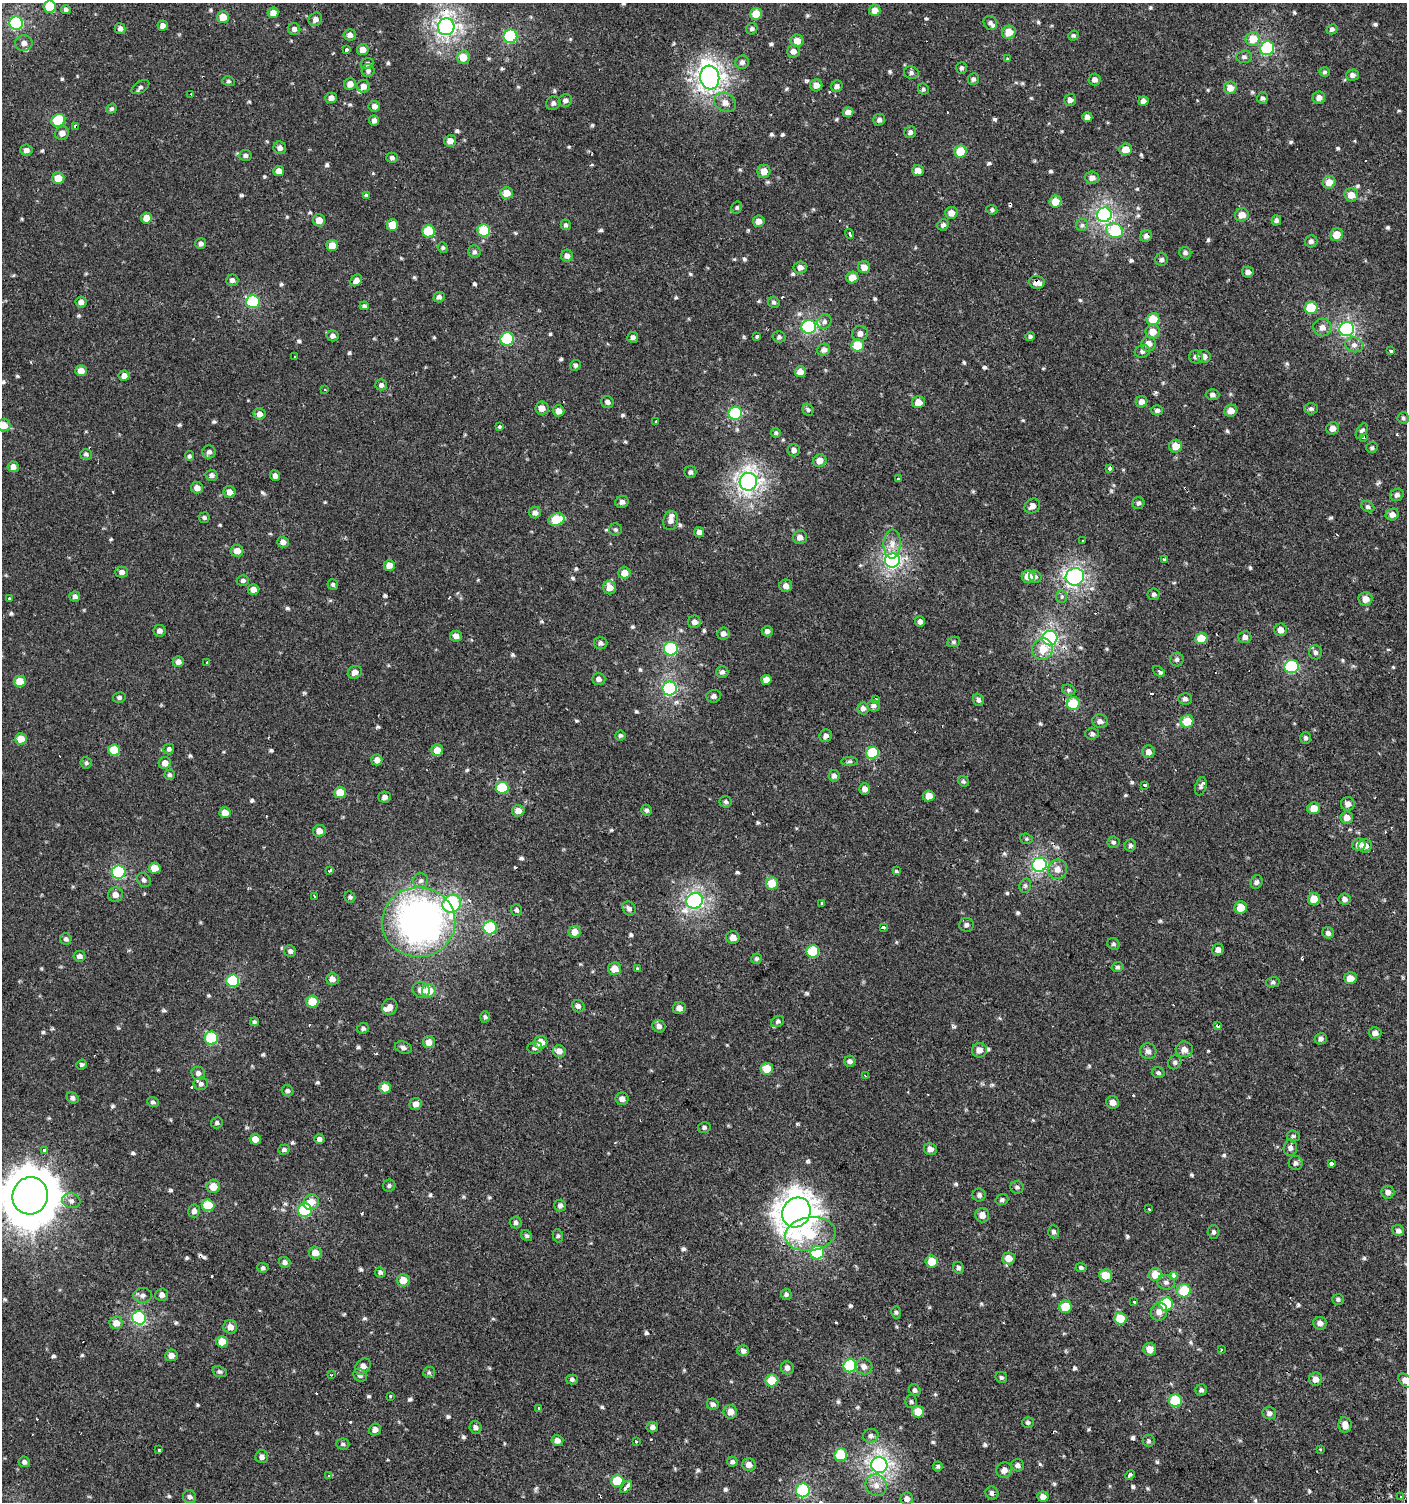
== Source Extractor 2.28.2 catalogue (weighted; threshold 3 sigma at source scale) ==
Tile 6 of 4 x 4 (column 2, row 2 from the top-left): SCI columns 1613-3017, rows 3009-4508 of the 6060 x 6037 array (HDU 1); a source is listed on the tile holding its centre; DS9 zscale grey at full resolution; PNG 1409 x 1504 px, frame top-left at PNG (2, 3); each listed source drawn as its Kron ellipse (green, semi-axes under 4 px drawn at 4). Shown black and unused: <1% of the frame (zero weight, under 2 of 3 exposures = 2% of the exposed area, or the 3 px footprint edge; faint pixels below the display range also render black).
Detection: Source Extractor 2.28.2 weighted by HDU 2 'WHT'; one run over the whole footprint, this tile lists its part. Background 0.00107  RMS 0.0038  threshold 0.017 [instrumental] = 3 sigma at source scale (4.5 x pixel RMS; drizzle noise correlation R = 1.50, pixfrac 1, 0.0396/0.0396 arcsec/px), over >= 5 px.
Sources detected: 706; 21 cosmic-ray / hot-pixel residue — neither listed nor drawn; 7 inside a brighter listed object's ellipse — not listed separately; of the other 678, all 500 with FLUX_AUTO >= 0.628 (the completeness limit of this list) listed and drawn (178 fainter detections not listed), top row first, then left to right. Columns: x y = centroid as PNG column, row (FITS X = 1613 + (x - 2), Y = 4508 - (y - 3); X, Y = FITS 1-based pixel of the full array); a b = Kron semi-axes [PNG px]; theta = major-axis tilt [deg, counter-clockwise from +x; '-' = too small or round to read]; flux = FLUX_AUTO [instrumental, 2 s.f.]
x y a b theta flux
50 6 6 6 - 13
66 10 5 4 - 0.86
875 10 6 5 - 2.9
273 13 5 5 - 2.9
756 14 6 5 - 7.4
223 17 6 6 - 5
315 19 7 6 - 1.7
16 23 7 6 - 52
990 23 7 6 - 1.1
163 26 5 5 - 1.6
446 27 8 8 - 160
120 28 5 5 - 1.2
294 29 6 6 - 1.1
752 29 6 5 - 0.77
1332 29 6 5 - 0.85
1009 32 7 6 - 5.8
350 35 6 6 - 1.7
510 36 7 6 - 38
1073 36 5 5 - 0.65
1253 39 7 7 - 7.1
797 41 6 6 - 3.8
24 43 8 8 - 2.2
1267 48 7 6 - 45
346 50 3 3 - 3.4
363 50 6 5 - 3.1
793 51 6 6 - 1.8
463 57 6 6 - 5.1
1244 57 8 6 7 1
1007 59 3 3 - 0.77
742 62 7 6 - 1.3
367 63 6 5 - 0.93
961 68 6 5 - 0.76
368 71 6 6 - 0.91
1324 72 5 4 - 0.66
911 73 7 6 - 0.95
1352 75 6 5 - 1.3
710 77 12 9 -83 210
973 79 6 5 - 0.95
1095 80 6 6 - 1.6
228 81 6 5 - 0.65
350 84 6 5 - 2.4
816 85 6 6 - 2.4
363 86 6 6 - 2.4
837 86 6 5 - 1.2
140 87 10 5 32 1
1230 88 6 6 - 3.9
923 89 6 5 - 0.72
191 94 3 2 - 1.2
331 98 6 5 - 2
1262 98 6 5 - 0.81
1319 98 6 6 - 1.8
565 100 7 6 - 1.1
1070 100 6 6 - 1.5
1143 101 5 4 - 1.8
725 102 11 9 -29 2.3
553 103 7 6 - 1.1
374 106 6 5 - 1.5
111 109 5 5 - 0.67
848 112 5 5 - 2.3
1087 117 5 5 - 1.6
58 120 7 6 - 18
374 120 5 5 - 1.3
879 120 6 5 - 1.2
75 126 4 3 - 6
910 132 6 6 - 1.2
62 133 7 6 - 2.4
450 141 6 5 - 2.3
280 148 6 6 - 1.5
1126 149 6 6 - 4.3
26 150 6 5 - 1.6
960 152 6 6 - 10
245 155 6 5 - 0.88
392 158 6 5 - 0.75
918 170 6 5 - 3
279 171 5 5 - 2.7
764 171 6 6 - 4.1
58 178 6 6 - 4.9
1092 178 7 6 - 1.8
1329 182 7 6 - 4.3
506 193 6 6 - 5.3
366 195 3 3 - 3.3
1351 195 7 6 - 4.1
1056 202 6 6 - 5.7
737 207 6 5 - 0.67
992 210 5 4 - 0.69
951 213 6 6 - 3.1
1104 215 7 7 - 97
1242 215 7 6 - 3.9
146 218 5 5 - 4.5
319 220 6 6 - 3.6
1276 220 5 5 - 0.89
759 221 6 5 - 2.4
392 225 6 5 - 5.7
566 225 5 5 - 0.65
943 225 6 5 - 1.3
1082 225 6 6 - 0.83
484 230 6 6 - 14
428 231 6 6 - 14
1115 231 8 7 - 21
850 234 5 3 - 0.98
1337 235 6 6 - 6.8
1146 236 6 5 - 1.4
1311 241 6 6 - 1.2
201 244 5 5 - 1.1
332 245 6 5 - 4.2
443 248 5 5 - 0.67
474 252 6 6 - 0.9
1185 253 6 5 - 0.93
567 256 6 6 - 1.5
1161 260 6 6 - 0.88
800 267 6 6 - 2.2
864 267 6 6 - 2.8
1248 272 6 5 - 1.6
852 278 6 5 - 4.5
232 280 6 5 - 1.2
356 280 6 5 - 1.6
1037 282 8 6 -6 3.4
439 297 5 5 - 0.95
253 301 7 6 - 32
81 302 5 5 - 1.7
774 302 6 5 - 0.83
364 306 5 3 - 0.65
1311 308 6 6 - 15
1153 319 6 6 - 7.9
824 322 7 6 - 1.2
809 327 7 7 - 55
1322 327 9 9 - 2.1
1347 329 7 7 - 68
1153 332 7 7 - 4.5
860 333 8 7 - 2.2
333 336 6 5 - 1.1
757 336 3 3 - 0.81
1030 336 5 4 - 0.68
633 337 5 5 - 1.1
779 337 6 5 - 0.84
507 339 7 6 - 31
1148 344 8 7 - 2.9
858 345 6 6 - 11
1354 345 9 7 -14 1.7
824 350 6 6 - 1.4
1142 351 7 6 - 0.99
1391 351 3 3 - 2.2
295 357 3 3 - 1.1
1196 357 7 6 - 1.2
1204 357 6 6 - 1.8
575 365 6 5 - 0.79
81 371 5 5 - 3.2
800 372 5 5 - 3.6
124 376 5 5 - 1.9
381 385 5 5 - 1.4
325 389 3 3 - 1.2
1212 395 7 5 -1 1.1
607 402 6 5 - 1.2
918 402 6 6 - 3.9
1142 402 6 5 - 2.1
542 408 6 6 - 2.8
1311 409 7 5 0 0.82
808 410 6 5 - 0.69
1157 410 6 5 - 1.1
558 411 6 5 - 2.6
1231 411 6 6 - 3.1
735 413 7 6 - 34
260 414 6 6 - 1.8
1403 418 5 5 - 0.66
656 421 3 3 - 1.2
4 425 6 6 - 4
500 427 4 3 - 1.3
1333 428 6 6 - 2.4
1362 431 8 4 59 1
776 433 5 4 - 0.63
1363 437 4 3 - 1.3
1176 446 6 6 - 4.2
1372 448 6 5 - 0.66
794 450 6 6 - 1.2
209 452 6 6 - 1.2
86 454 6 5 - 0.68
189 456 5 4 - 0.71
820 461 7 6 - 3.2
13 467 5 5 - 1.9
1110 468 3 3 - 7.2
690 472 6 6 - 1
211 475 6 5 - 1.2
275 476 5 5 - 1.2
898 479 3 3 - 1.1
748 482 9 8 - 170
197 488 6 5 - 2.4
230 492 6 6 - 2.2
1397 495 7 6 - 1.2
622 502 6 6 - 1.5
1138 503 6 6 - 0.85
1032 506 8 6 38 1.7
1368 507 7 5 -31 0.78
535 513 6 6 - 1.6
1392 514 6 5 - 2.1
204 518 5 5 - 0.71
556 520 8 6 19 13
671 520 10 7 79 1.8
616 530 6 6 - 0.67
699 532 5 5 - 1.3
800 537 7 7 - 1.9
1083 541 3 3 - 1.9
283 542 6 5 - 1.6
892 544 14 8 89 3.1
237 551 6 5 - 2.7
892 560 7 7 - 110
1164 560 3 3 - 1.2
389 565 5 5 - 3
122 572 6 5 - 1.4
624 573 6 5 - 3.5
1028 576 6 6 - 5
1035 577 6 6 - 0.95
1075 577 9 8 - 110
243 580 6 5 - 0.87
333 584 5 5 - 0.66
786 586 6 6 - 2
610 588 7 6 - 3.5
253 589 5 5 - 2.4
1154 594 6 6 - 0.96
75 596 5 5 - 1.3
1061 596 6 5 - 0.92
9 599 3 3 - 1.7
1366 599 7 6 - 3
920 621 5 5 - 1.1
694 622 6 6 - 1.8
1281 630 6 6 - 2.3
159 631 6 6 - 1.5
767 631 5 5 - 1.1
723 634 6 6 - 1.6
456 636 6 5 - 1.8
1245 637 6 6 - 1.3
1050 638 7 7 - 92
1201 638 6 5 - 7.8
954 642 6 5 - 0.64
600 643 7 6 - 1
671 649 7 7 - 46
1043 649 11 10 - 5.6
1316 652 7 6 - 1
1177 659 7 7 - 0.92
178 662 5 5 - 1.7
207 662 3 3 - 2.4
1291 666 7 6 - 35
1159 671 7 4 -36 1.3
355 672 7 6 - 2.1
722 672 6 5 - 1.1
599 679 7 6 - 1.3
766 680 5 5 - 3
20 681 6 6 - 6
670 689 7 7 - 61
1069 690 7 5 -20 0.69
714 696 7 6 - 1.1
119 697 6 5 - 0.77
876 699 4 3 - 1.2
1185 699 7 6 - 1
978 700 6 5 - 0.9
1073 703 6 6 - 15
874 706 6 6 - 1.2
863 708 6 5 - 1.3
1100 721 8 6 -11 1.5
1187 721 6 6 - 8.9
1092 734 7 5 0 0.87
620 735 5 5 - 0.63
826 736 6 6 - 1.3
1306 738 6 5 - 0.73
21 739 6 5 - 5.5
169 749 5 5 - 0.78
114 750 6 5 - 10
437 750 6 5 - 4.3
1148 752 6 6 - 2
873 753 6 6 - 18
377 760 5 5 - 1.9
850 762 8 4 0 0.65
86 763 5 5 - 0.7
165 763 6 6 - 2.6
170 775 5 5 - 0.7
834 776 6 5 - 1.1
963 781 6 5 - 0.64
1145 785 4 3 - 4.4
1201 786 9 5 73 0.87
502 788 6 6 - 17
865 789 5 5 - 1.7
340 792 6 5 - 6.3
929 796 6 5 - 4
384 797 6 5 - 1.4
726 802 6 6 - 0.79
1348 804 7 7 - 2.2
1314 808 6 5 - 4.8
647 810 6 5 - 0.79
518 811 6 5 - 3
225 812 6 5 - 3.2
1347 818 6 6 - 2.4
319 831 6 6 - 2.7
1026 839 6 5 - 0.63
1113 842 6 5 - 0.76
1359 845 7 6 - 2.8
1130 846 6 5 - 0.82
1365 846 7 6 - 2.4
1039 865 7 7 - 77
155 868 6 5 - 4.7
1058 869 10 9 - 2.7
329 871 3 3 - 2
896 871 3 3 - 6.3
119 872 7 6 - 39
144 880 8 6 -50 1
421 881 7 7 - 1.2
1257 882 7 5 67 0.95
772 883 6 6 - 6.9
1025 886 7 5 75 0.83
115 895 7 7 - 2.5
314 897 3 3 - 0.87
350 897 6 5 - 0.68
1314 899 6 6 - 5.2
1345 899 6 5 - 1.4
695 901 8 7 - 110
822 903 3 3 - 1.6
452 904 9 8 - 31
1241 907 6 6 - 5.1
629 908 7 6 - 1.4
516 910 6 5 - 0.84
419 922 37 35 -1 150
966 925 7 6 - 1
883 927 3 3 - 2.6
490 928 7 6 - 33
575 932 6 6 - 3.7
1328 933 6 5 - 1.2
733 937 6 6 - 2.4
66 939 6 5 - 0.99
1113 944 6 5 - 0.7
1218 950 6 5 - 1.5
290 951 6 5 - 0.94
813 951 6 6 - 18
80 956 6 5 - 1.3
756 959 5 5 - 0.67
1118 967 6 4 15 0.63
615 969 6 6 - 4.2
637 969 4 3 - 0.65
1350 978 6 5 - 3.6
332 979 6 6 - 2.2
233 981 6 6 - 25
1273 982 7 5 13 0.77
421 990 9 7 -19 2.6
429 991 7 6 - 4.9
312 1002 6 6 - 9.2
578 1006 6 6 - 1.2
390 1007 8 7 - 2
679 1008 6 6 - 1.9
485 1017 6 5 - 0.65
778 1021 7 5 32 0.76
254 1022 4 4 - 0.68
659 1026 7 6 - 1.4
1218 1026 4 3 - 2.8
363 1028 6 5 - 0.85
1375 1033 6 5 - 1.6
211 1038 6 6 - 26
1321 1039 6 5 - 1.2
429 1042 6 6 - 3.3
541 1042 6 6 - 4.8
403 1048 8 6 -19 1
535 1048 7 6 - 1.2
1184 1049 8 8 - 2
979 1050 7 7 - 2.5
559 1051 6 6 - 2.2
1148 1051 8 8 - 1.5
850 1061 5 5 - 1
1175 1062 7 6 - 0.85
81 1064 5 5 - 0.69
767 1069 6 6 - 6.7
198 1073 7 6 - 1.3
1158 1073 6 5 - 0.79
865 1076 4 3 - 0.72
201 1084 7 6 - 1.1
385 1088 6 5 - 5.1
288 1091 6 5 - 0.81
73 1098 6 5 - 1.1
622 1099 6 6 - 1.9
153 1102 6 5 - 0.81
1113 1102 6 6 - 2.3
416 1104 6 6 - 2
217 1123 6 5 - 0.79
704 1127 6 5 - 0.84
1293 1136 6 5 - 0.71
255 1139 5 5 - 3.5
319 1139 5 4 - 1.2
1290 1148 8 7 - 1.3
284 1149 6 5 - 0.82
930 1149 6 6 - 2.1
44 1150 3 3 - 2.6
1296 1163 7 7 - 1.1
1331 1163 3 3 - 7.4
213 1186 7 6 - 4.4
389 1186 6 6 - 0.8
1017 1187 6 6 - 0.81
1388 1192 6 6 - 1.7
979 1195 6 6 - 1
30 1196 19 17 72 1400
1002 1200 6 5 - 0.7
71 1201 9 7 -16 1.5
311 1202 8 7 - 4.5
208 1205 6 6 - 13
560 1205 6 6 - 1.1
1149 1209 3 3 - 1.4
305 1210 7 6 - 36
194 1211 6 6 - 1.6
796 1212 15 13 55 480
982 1215 7 7 - 2.5
516 1222 6 6 - 0.84
1398 1231 6 5 - 1.1
1054 1232 6 5 - 0.9
1213 1232 7 5 -89 0.89
810 1234 25 16 7 16
527 1236 6 5 - 0.66
558 1236 6 5 - 0.7
315 1253 6 6 - 3.3
817 1253 7 6 - 26
1009 1258 6 6 - 4.3
932 1261 6 6 - 7.1
285 1262 6 5 - 0.99
1081 1267 5 4 - 0.66
263 1268 5 5 - 0.73
958 1268 6 5 - 0.75
380 1272 5 5 - 0.81
1155 1274 7 6 - 5.9
1105 1275 6 6 - 6.2
1173 1276 4 4 - 3.5
403 1280 6 6 - 4.8
1166 1282 9 7 -13 1.2
1184 1291 7 6 - 13
786 1294 5 5 - 0.73
143 1295 9 7 1 1.4
162 1295 6 6 - 1.6
1338 1299 6 5 - 0.79
1134 1301 3 3 - 1.2
1166 1304 7 6 - 27
1065 1307 6 6 - 11
896 1312 6 4 -74 0.66
1159 1312 9 8 - 2.1
139 1318 7 6 - 50
1120 1319 6 6 - 9.9
116 1323 6 6 - 3.4
1320 1323 6 6 - 1.7
230 1327 7 6 - 2.8
222 1342 6 5 - 5.8
1150 1349 6 6 - 3.2
1222 1349 3 3 - 4.7
743 1351 6 5 - 1.4
171 1355 6 6 - 2.3
363 1366 9 7 49 2
850 1366 6 6 - 32
864 1366 8 8 - 1.8
787 1368 7 6 - 1.6
220 1372 7 5 -19 0.72
429 1372 6 5 - 0.68
331 1375 3 3 - 0.73
360 1375 7 6 - 1
1001 1377 6 5 - 0.66
572 1379 6 5 - 0.72
1316 1379 6 6 - 2.2
772 1380 6 6 - 9.4
1406 1381 8 5 -40 2.3
915 1390 6 5 - 0.87
1201 1390 6 5 - 0.86
390 1396 3 3 - 1.7
1175 1401 6 6 - 17
911 1402 6 5 - 0.66
713 1404 6 5 - 1
539 1408 3 3 - 0.8
730 1412 7 6 - 3.2
918 1412 6 5 - 5.7
1269 1413 7 6 - 1.3
1028 1423 6 5 - 0.75
1345 1425 8 6 -82 2.4
476 1427 6 6 - 1.2
652 1427 6 5 - 1.4
375 1429 6 5 - 1.5
871 1436 8 7 - 1.1
557 1441 6 5 - 1.8
636 1441 3 3 - 0.75
1149 1441 6 6 - 0.73
343 1444 6 5 - 0.73
1320 1449 3 3 - 0.99
159 1450 3 3 - 2.3
841 1455 6 6 - 16
262 1457 6 6 - 1.6
24 1462 5 5 - 0.87
732 1462 5 5 - 0.83
749 1465 7 6 - 2.1
879 1465 8 8 - 140
1018 1465 6 6 - 1.1
938 1466 5 5 - 0.69
1004 1470 8 7 - 2.2
329 1475 3 3 - 2.4
1130 1475 5 3 - 2.7
617 1481 6 6 - 14
876 1485 11 10 - 3.1
626 1487 7 3 51 7.9
803 1490 7 7 - 45
992 1493 6 6 - 1.2
190 1497 7 6 - 1.1
1043 1497 5 5 - 1.8
1401 1497 3 3 - 1.7
907 1499 6 6 - 1.7
Overlapping masked pixels (flux is a lower limit): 10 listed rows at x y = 446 27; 710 77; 58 120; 75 126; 1037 282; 1110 468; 1291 666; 1218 1026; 796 1212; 992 1493
Isophote crosses this tile's border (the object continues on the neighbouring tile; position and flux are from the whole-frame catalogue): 4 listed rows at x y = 50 6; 4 425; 30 1196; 1406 1381